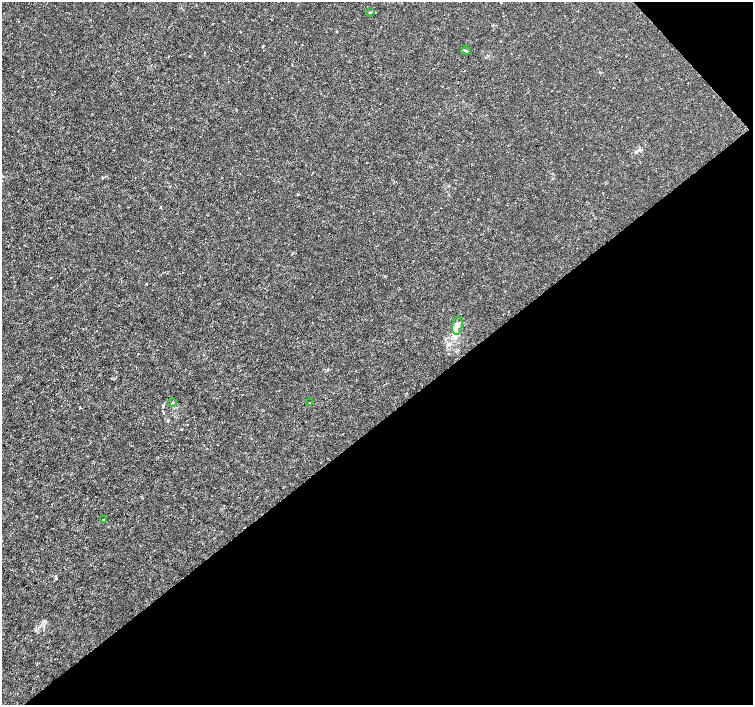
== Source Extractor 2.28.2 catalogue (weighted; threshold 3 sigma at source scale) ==
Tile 12 of 4 x 4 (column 4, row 3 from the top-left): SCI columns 4511-6011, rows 1615-3019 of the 6012 x 5974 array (HDU 1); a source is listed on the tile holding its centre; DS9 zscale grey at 2 x 2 block average (1 PNG px = mean of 2 x 2 image px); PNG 755 x 707 px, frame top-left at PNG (2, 2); each listed source drawn as its Kron ellipse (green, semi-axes under 4 px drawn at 4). Shown black and unused: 41% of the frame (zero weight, under 3 of 4 exposures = <1% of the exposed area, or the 3 px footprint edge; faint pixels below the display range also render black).
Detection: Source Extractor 2.28.2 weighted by HDU 2 'WHT'; one run over the whole footprint, this tile lists its part. Background 8.57e-04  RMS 0.0013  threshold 0.00599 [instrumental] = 3 sigma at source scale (4.5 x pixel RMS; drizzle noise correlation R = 1.50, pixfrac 1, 0.0396/0.0396 arcsec/px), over >= 5 px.
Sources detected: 6; all 6 listed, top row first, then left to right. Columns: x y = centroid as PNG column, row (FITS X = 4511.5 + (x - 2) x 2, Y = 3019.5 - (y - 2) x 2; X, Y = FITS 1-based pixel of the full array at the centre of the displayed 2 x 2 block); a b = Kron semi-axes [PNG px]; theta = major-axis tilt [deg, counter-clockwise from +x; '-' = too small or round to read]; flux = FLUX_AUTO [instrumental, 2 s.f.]
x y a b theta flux
370 12 3 2 - 0.26
466 51 4 2 - 0.31
457 325 9 5 80 1.7
173 402 3 2 - 0.2
309 403 2 2 - 0.18
104 519 3 2 - 0.18